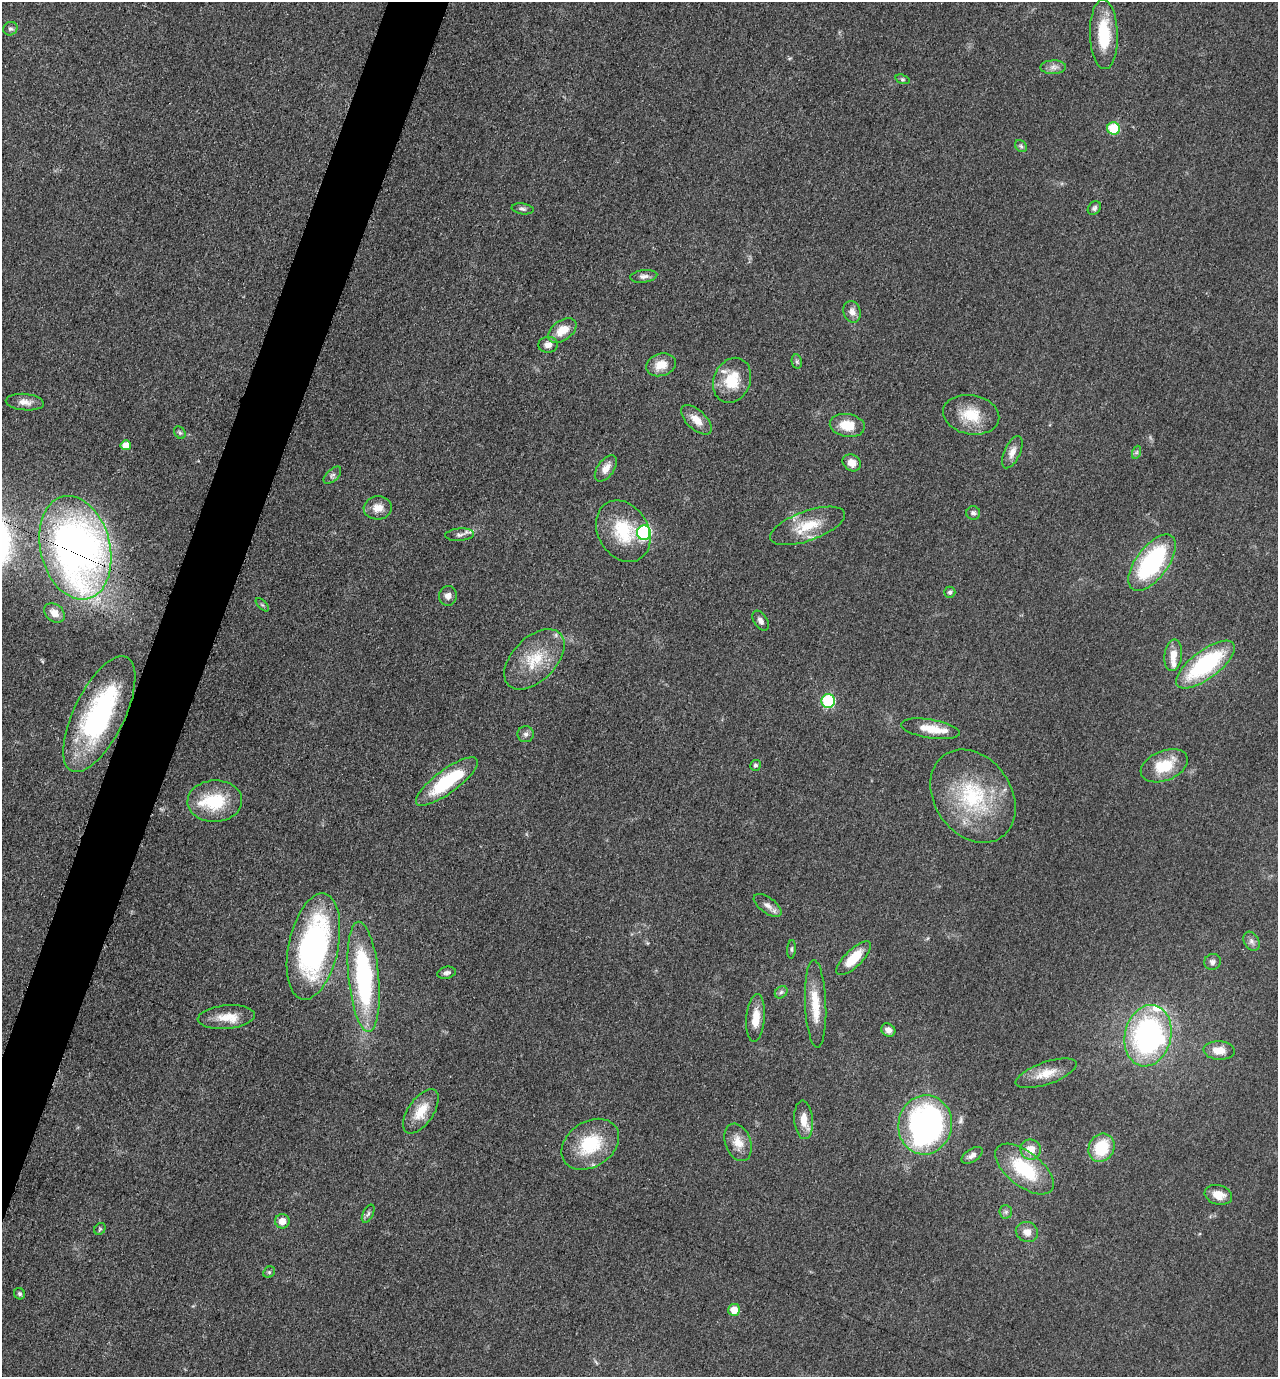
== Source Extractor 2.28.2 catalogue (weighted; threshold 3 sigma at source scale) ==
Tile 7 of 4 x 4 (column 3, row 2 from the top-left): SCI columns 2830-4105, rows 2763-4137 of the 5530 x 5520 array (HDU 1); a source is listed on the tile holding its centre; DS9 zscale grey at full resolution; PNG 1280 x 1379 px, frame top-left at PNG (2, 2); each listed source drawn as its Kron ellipse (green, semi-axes under 4 px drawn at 4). Shown black and unused: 4% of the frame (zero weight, under 3 of 5 exposures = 1% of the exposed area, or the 3 px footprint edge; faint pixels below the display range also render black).
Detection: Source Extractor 2.28.2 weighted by HDU 2 'WHT'; one run over the whole footprint, this tile lists its part. Background 0.0497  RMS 0.0056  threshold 0.025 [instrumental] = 3 sigma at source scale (4.5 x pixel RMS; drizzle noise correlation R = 1.50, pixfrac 1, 0.05/0.05 arcsec/px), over >= 5 px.
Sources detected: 93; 2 inside a brighter object's white glare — neither listed nor drawn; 6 inside a brighter listed object's ellipse — not listed separately; the other 85 listed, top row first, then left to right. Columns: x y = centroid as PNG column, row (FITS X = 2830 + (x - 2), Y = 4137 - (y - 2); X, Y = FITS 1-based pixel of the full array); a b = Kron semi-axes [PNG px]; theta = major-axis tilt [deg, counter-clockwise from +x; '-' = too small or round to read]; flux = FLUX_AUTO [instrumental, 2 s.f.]
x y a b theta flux
10 29 7 6 - 1.4
1104 34 35 14 -88 25
1053 67 13 7 1 3
903 79 7 4 -19 0.95
1114 128 6 6 - 23
1021 146 7 5 -46 1.1
1094 208 7 6 - 1.4
523 209 11 5 -8 1.5
644 276 14 6 7 2.5
852 312 11 8 -72 3.7
562 330 16 9 36 9.8
548 345 10 8 6 3.4
797 362 7 5 -79 1.1
661 365 15 11 17 8.4
732 380 23 18 67 17
25 402 19 8 -5 4.9
971 415 28 19 -10 17
696 420 19 9 -43 7.3
847 425 17 11 -9 12
180 433 7 5 -54 1.1
126 445 5 5 - 8
1012 452 17 8 65 4.4
1137 452 7 4 71 0.99
852 463 9 8 - 5.2
606 468 15 8 54 5
332 475 11 6 44 1.7
378 508 14 11 5 6.5
973 513 7 7 - 1.5
807 526 39 15 20 19
623 531 32 25 -59 28
644 533 7 7 - 88
459 535 14 6 4 2.6
75 548 53 35 -76 360
1152 563 33 16 53 67
950 592 6 5 - 1.1
448 596 10 9 - 3.1
262 605 8 3 -45 0.82
54 613 11 8 -41 5.3
761 621 11 6 -57 2.3
1173 655 16 9 83 6.4
534 659 36 21 45 23
1205 664 35 14 37 62
828 701 7 6 - 46
99 714 63 25 64 100
930 729 30 9 -9 11
526 734 8 8 - 1.8
755 765 5 5 - 1.1
1164 766 25 15 22 18
447 781 37 11 37 38
973 796 50 38 -55 53
215 801 27 20 2 26
768 905 16 8 -36 3.8
1251 941 10 7 -59 2.3
313 947 54 25 78 140
792 949 9 4 86 1.1
854 958 22 8 44 15
1212 962 8 7 - 2.1
447 973 9 6 13 1.7
364 977 55 15 -85 95
781 992 7 5 45 1.5
816 1004 44 10 -88 16
226 1017 29 11 5 11
756 1018 24 9 85 9.1
888 1030 7 6 - 3.3
1148 1036 31 23 76 120
1219 1050 16 9 -3 7.5
1046 1073 32 11 19 10
421 1111 25 12 55 12
804 1120 19 9 -85 8.1
925 1125 30 26 79 160
738 1142 19 13 -69 7.9
590 1144 31 22 34 29
1101 1148 15 12 60 23
1031 1149 10 10 - 7.1
972 1155 12 6 33 2.7
1024 1169 35 17 -38 33
1218 1195 14 9 -16 7.2
1006 1212 6 6 - 1.4
368 1214 10 5 63 1.4
282 1221 7 7 - 5.1
100 1229 6 5 - 0.8
1027 1232 11 10 - 5.1
269 1272 6 5 - 0.88
20 1294 6 5 - 1.1
734 1310 6 6 - 8.6
Overlapping masked pixels (flux is a lower limit): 2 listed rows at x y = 75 548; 99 714